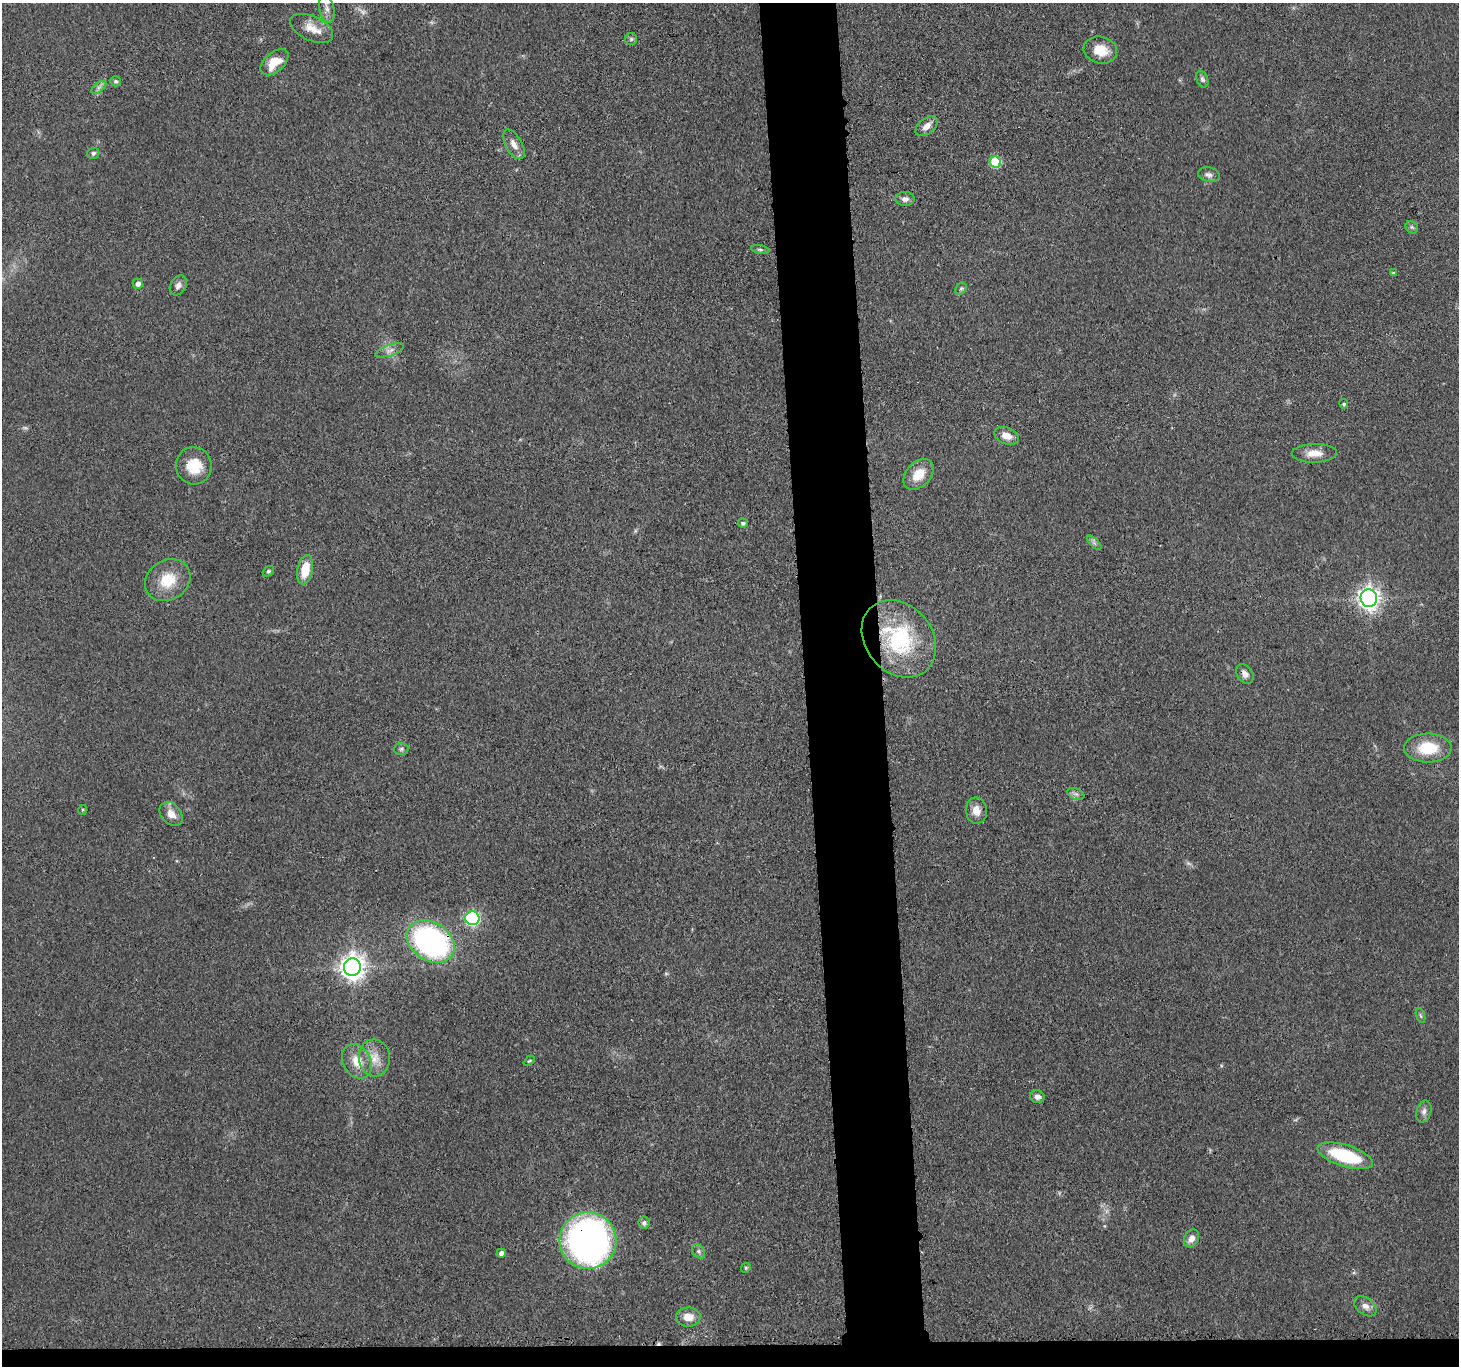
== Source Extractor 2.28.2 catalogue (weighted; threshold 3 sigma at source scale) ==
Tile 8 of 3 x 3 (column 2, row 3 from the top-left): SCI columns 1481-2937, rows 137-1500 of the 4416 x 4389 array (HDU 1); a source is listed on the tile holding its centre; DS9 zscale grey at full resolution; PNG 1461 x 1368 px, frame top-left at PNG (2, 3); each listed source drawn as its Kron ellipse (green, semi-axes under 4 px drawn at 4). Shown black and unused: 7% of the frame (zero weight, under 3 of 4 exposures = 3% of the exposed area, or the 3 px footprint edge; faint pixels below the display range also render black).
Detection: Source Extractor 2.28.2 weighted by HDU 2 'WHT'; one run over the whole footprint, this tile lists its part. Background 0.112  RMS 0.0053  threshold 0.0237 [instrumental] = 3 sigma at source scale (4.5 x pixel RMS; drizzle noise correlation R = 1.50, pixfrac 1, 0.05/0.05 arcsec/px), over >= 5 px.
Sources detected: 61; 2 too faint to see at this stretch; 1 cosmic-ray / hot-pixel residue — neither listed nor drawn; the other 58 listed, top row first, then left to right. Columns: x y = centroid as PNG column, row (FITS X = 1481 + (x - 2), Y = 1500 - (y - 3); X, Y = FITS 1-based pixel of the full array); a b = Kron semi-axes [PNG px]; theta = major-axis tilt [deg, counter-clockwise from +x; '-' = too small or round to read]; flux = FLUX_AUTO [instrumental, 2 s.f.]
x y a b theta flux
327 9 14 7 -78 3.3
312 28 23 12 -25 7.8
631 39 6 6 - 1.1
1100 50 17 13 -14 9.6
274 62 16 9 41 11
1202 79 9 5 -67 1.5
116 81 5 5 - 0.98
99 87 9 4 37 1.8
927 126 13 7 38 3.8
514 144 16 8 -60 4.2
93 153 6 5 - 1.3
995 162 5 5 - 31
1209 175 11 7 -13 2.1
905 199 9 7 0 2.7
1412 227 7 5 -44 1.1
760 250 9 4 -11 1.1
1393 273 4 3 - 0.62
138 284 5 5 - 2.3
178 285 11 7 58 2.2
961 288 6 5 - 0.98
389 350 15 5 18 2.7
1344 404 5 4 - 1.1
1007 436 13 8 -21 4.9
1314 453 22 9 1 6.4
194 466 19 18 - 16
919 474 18 12 47 11
743 523 5 5 - 1.2
1094 543 9 3 -45 1.2
305 570 15 8 78 13
268 571 6 4 40 0.87
168 580 24 20 32 16
1369 598 9 8 - 330
899 639 42 33 -51 55
1245 674 10 8 -55 2.8
1428 748 23 14 0 19
401 749 7 6 - 1.1
1076 794 9 5 -24 1.7
82 810 5 3 - 0.55
976 811 13 10 -83 5.4
171 814 13 9 -47 5.4
472 918 7 7 - 94
431 942 26 19 -33 140
352 967 8 8 - 510
1421 1016 8 3 -71 0.92
374 1058 18 15 -84 8.9
357 1061 18 14 -59 9.4
529 1061 6 3 43 0.61
1037 1097 7 6 - 2.7
1424 1112 11 7 73 2.4
1345 1156 29 10 -17 37
644 1223 6 5 - 1.3
1191 1238 9 7 63 3.5
588 1241 28 28 - 230
699 1251 8 5 -57 1.4
501 1253 5 4 - 3
746 1268 5 4 - 0.77
1365 1306 13 8 -37 3.4
688 1317 12 9 1 6.2
Overlapping masked pixels (flux is a lower limit): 4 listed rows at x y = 274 62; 899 639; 431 942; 588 1241
Isophote crosses this tile's border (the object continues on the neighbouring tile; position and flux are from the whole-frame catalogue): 1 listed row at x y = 327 9